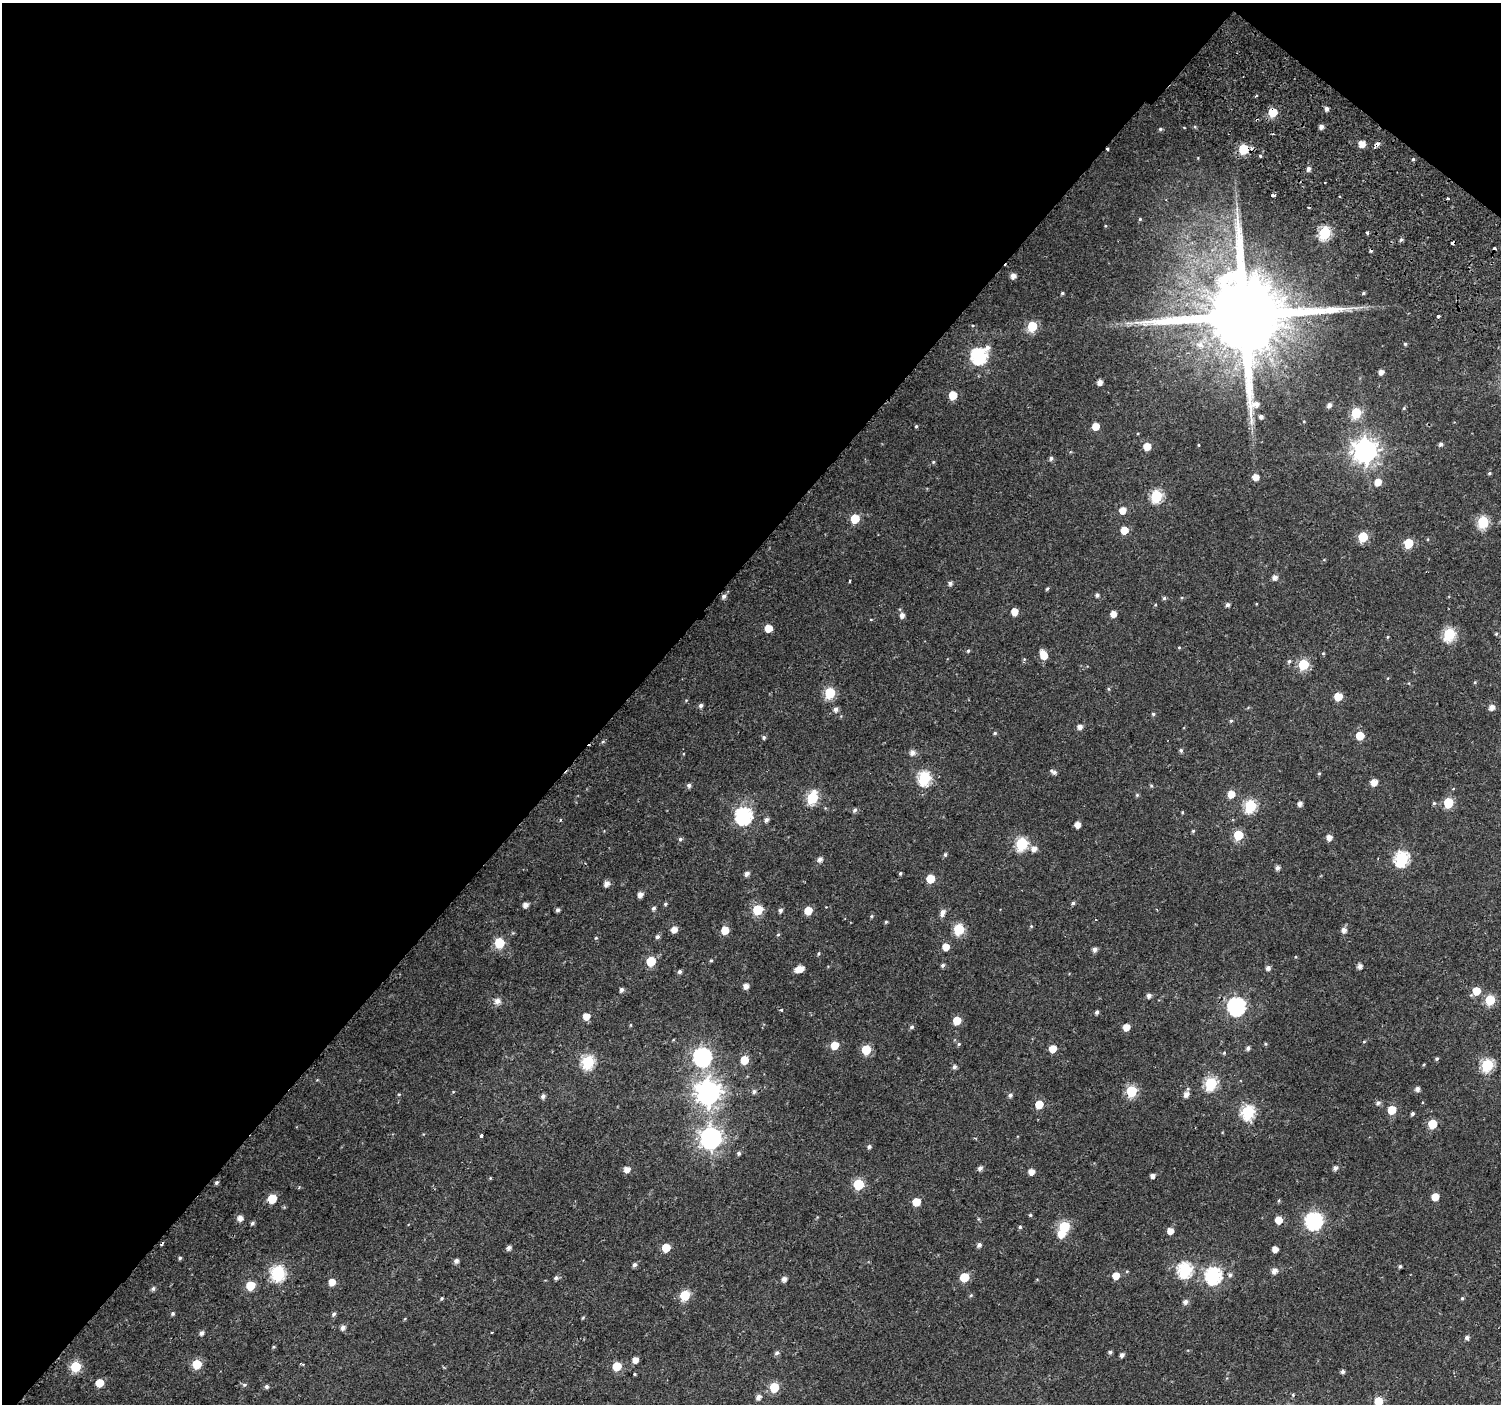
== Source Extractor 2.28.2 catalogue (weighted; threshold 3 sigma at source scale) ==
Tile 2 of 4 x 4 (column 2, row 1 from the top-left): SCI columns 1590-3088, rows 4543-5944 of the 6168 x 6217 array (HDU 1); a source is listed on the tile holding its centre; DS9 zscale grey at full resolution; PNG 1503 x 1406 px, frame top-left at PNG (2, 3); no overlay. Shown black and unused: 43% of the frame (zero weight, under 2 of 3 exposures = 6% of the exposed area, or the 3 px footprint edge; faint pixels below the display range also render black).
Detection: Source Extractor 2.28.2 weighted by HDU 2 'WHT'; one run over the whole footprint, this tile lists its part. Background 0.046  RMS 0.0039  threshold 0.0173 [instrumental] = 3 sigma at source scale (4.5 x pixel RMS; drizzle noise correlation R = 1.50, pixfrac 1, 0.0396/0.0396 arcsec/px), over >= 5 px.
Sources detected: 277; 1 inside a brighter object's white glare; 8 cosmic-ray / hot-pixel residue — not listed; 1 inside a brighter listed object's ellipse — not listed separately; the other 267 listed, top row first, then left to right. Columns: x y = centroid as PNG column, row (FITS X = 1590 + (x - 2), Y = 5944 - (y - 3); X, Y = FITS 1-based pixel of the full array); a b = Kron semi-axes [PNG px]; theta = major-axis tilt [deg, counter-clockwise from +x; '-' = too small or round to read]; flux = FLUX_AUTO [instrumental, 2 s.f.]
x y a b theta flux
1326 109 5 4 - 1.3
1273 112 6 5 - 14
1321 127 5 4 - 1.6
1160 129 5 4 - 0.61
1362 144 6 5 - 3.6
1376 145 8 4 46 1.7
1107 149 3 3 - 0.99
1243 149 6 6 - 19
1260 156 4 3 - 0.49
1413 159 4 4 - 0.46
1308 169 5 4 - 1.5
1273 195 4 3 - 0.84
1140 219 4 4 - 0.5
1324 233 7 6 - 34
1367 233 3 3 - 0.88
1401 240 5 4 - 0.79
1013 276 5 5 - 2.3
1062 293 5 4 - 0.52
1363 293 5 4 - 0.57
1244 315 26 21 49 7800
1439 316 3 3 - 4
1032 326 6 6 - 17
1405 344 4 4 - 0.54
1200 345 10 9 - 3
987 348 7 6 - 1.8
979 356 8 7 - 71
1381 372 5 4 - 2
1100 382 5 4 - 2.3
953 395 6 5 - 9.2
1329 405 5 5 - 1.5
1404 408 5 4 - 0.43
1356 413 6 6 - 19
1261 417 4 4 - 1.2
916 426 4 3 - 0.54
1096 426 5 5 - 5.6
1440 444 5 4 - 0.87
1199 445 4 3 - 0.27
1147 446 5 5 - 5.8
1365 451 9 8 - 350
1051 458 5 5 - 1
933 462 4 4 - 0.41
1489 473 5 4 - 0.48
1255 477 5 5 - 3.5
1378 482 6 6 - 4.1
1156 496 6 6 - 35
1122 510 6 6 - 3.8
855 519 6 5 - 12
1483 522 6 6 - 32
1124 530 6 5 - 5.7
1363 537 6 6 - 16
1408 543 6 5 - 13
1275 577 6 5 - 1.7
849 581 3 2 - 0.5
950 583 5 5 - 1.1
1047 589 5 4 - 0.51
1097 595 5 5 - 0.94
724 596 6 5 - 1.2
1164 598 5 5 - 0.68
1155 605 4 3 - 0.33
1228 605 5 5 - 0.99
1014 612 5 5 - 4.6
1113 614 5 5 - 3.2
902 615 5 5 - 1.8
768 628 5 5 - 6.6
1449 634 7 6 - 36
1496 634 4 4 - 0.46
1388 637 5 3 - 0.35
1179 647 5 3 - 0.35
968 651 5 4 - 0.54
1323 653 5 3 - 0.35
1043 655 8 5 -69 6.6
1289 661 5 5 - 0.61
1303 664 6 6 - 21
1475 682 5 4 - 0.36
830 693 6 6 - 25
1338 697 5 5 - 8.4
686 700 4 4 - 0.35
701 706 5 5 - 1.1
1491 707 5 5 - 2.3
835 709 6 5 - 1.5
1153 714 4 4 - 0.63
1231 721 5 4 - 0.52
1080 727 5 5 - 1.9
995 733 5 4 - 0.56
1360 736 5 5 - 8.9
764 737 5 5 - 0.72
603 742 6 4 2 0.48
1181 750 5 5 - 0.7
912 752 6 6 - 2.2
1053 772 9 5 -29 1.2
1319 773 5 4 - 0.43
924 778 7 6 - 45
1374 782 5 5 - 3.7
689 785 5 5 - 1.1
1151 786 5 4 - 0.48
1231 794 6 5 - 4.9
1137 795 5 5 - 0.58
812 798 7 6 - 32
1434 803 5 4 - 0.52
1448 803 6 5 - 18
1300 804 5 5 - 1.7
1250 806 6 6 - 37
855 810 6 4 59 0.96
1182 812 5 3 - 0.33
743 816 7 7 - 93
560 820 4 3 - 0.35
766 820 6 5 - 1.2
1077 825 5 4 - 3.1
1193 831 4 4 - 0.51
1238 835 6 5 - 15
1329 837 5 5 - 2.7
680 839 5 5 - 0.74
1022 844 7 6 - 38
1034 849 7 6 - 2.5
945 854 5 4 - 0.67
820 859 5 5 - 1.8
1401 859 7 6 - 61
1278 868 5 5 - 1.3
900 873 5 4 - 0.53
747 874 5 4 - 1.4
930 879 6 5 - 8.8
606 883 6 5 - 2.3
640 894 5 5 - 2.2
1073 903 4 4 - 0.66
665 904 5 4 - 0.6
525 905 5 4 - 2.2
653 908 5 4 - 1
557 910 4 4 - 0.93
757 910 6 6 - 19
780 910 5 5 - 1.1
808 911 5 5 - 7.3
943 913 9 5 66 2
871 916 5 4 - 0.47
886 922 5 4 - 0.47
1031 926 5 5 - 0.47
674 929 5 5 - 3.2
959 929 6 6 - 23
725 930 6 5 - 6.3
1344 930 6 6 - 2
778 935 5 3 - 0.41
657 937 5 5 - 0.95
596 938 5 4 - 0.39
499 943 6 6 - 20
946 947 5 5 - 4.8
1095 949 5 5 - 1.7
818 953 5 3 - 0.45
711 960 4 4 - 0.44
651 961 6 5 - 15
943 965 5 4 - 0.87
1360 966 5 4 - 1.8
801 968 5 5 - 3
1268 968 5 5 - 1.5
680 972 5 4 - 0.88
746 986 5 5 - 2.4
621 990 5 4 - 1.1
1476 991 6 6 - 6.4
1149 996 5 5 - 1.5
1490 1000 6 6 - 19
497 1001 10 8 -19 2
1236 1006 8 7 - 120
781 1009 3 3 - 0.85
1096 1012 4 4 - 0.91
586 1016 5 5 - 4.4
957 1021 5 5 - 7.7
630 1025 5 3 - 0.32
912 1027 5 5 - 0.86
1126 1027 5 5 - 4.2
1364 1042 5 3 - 0.34
959 1044 5 4 - 0.52
1265 1044 5 4 - 0.46
835 1045 5 5 - 7.5
1248 1048 5 5 - 1
1053 1049 5 5 - 6
866 1050 6 5 - 14
1224 1053 5 4 - 0.48
702 1057 8 7 - 130
1437 1059 4 4 - 0.68
744 1060 6 5 - 8.6
588 1062 6 6 - 42
1487 1065 6 6 - 39
954 1067 6 5 - 0.99
1211 1083 6 6 - 45
1417 1089 5 4 - 1.8
1131 1091 6 6 - 29
754 1092 6 5 - 0.91
708 1093 9 8 - 360
399 1094 5 4 - 0.38
1186 1094 7 6 - 2.1
1010 1095 6 5 - 1.1
543 1096 5 5 - 1.2
1378 1103 7 6 - 1
1039 1104 5 5 - 8.2
1392 1110 5 5 - 10
1248 1112 7 6 - 54
1412 1114 4 4 - 0.71
1432 1124 6 5 - 13
481 1135 3 3 - 5.7
711 1138 8 8 - 240
869 1147 5 5 - 0.83
739 1153 5 5 - 0.79
980 1168 5 4 - 1.5
1335 1168 5 4 - 1.4
627 1169 5 5 - 3.1
1031 1172 5 5 - 3.2
1152 1176 4 4 - 1.5
490 1178 5 3 - 0.32
216 1183 5 4 - 0.76
858 1184 6 6 - 22
1435 1197 5 5 - 5.3
272 1199 6 5 - 13
916 1202 5 5 - 7.1
1030 1215 4 4 - 0.49
240 1218 6 5 - 2.5
1278 1220 5 5 - 5.4
1314 1221 8 7 - 99
252 1223 5 4 - 0.76
1020 1227 5 4 - 0.58
1064 1227 6 6 - 31
1170 1231 5 5 - 3.7
979 1245 5 5 - 1.3
509 1248 5 4 - 1.4
666 1248 6 5 - 8.4
1275 1249 5 4 - 2.9
180 1258 5 4 - 0.6
456 1261 5 5 - 1.5
634 1265 5 5 - 1
1400 1266 4 3 - 0.62
1185 1270 7 7 - 62
1274 1271 6 5 - 2.4
278 1273 8 7 - 57
1230 1275 6 6 - 1
1116 1276 5 5 - 4.8
1213 1276 7 7 - 84
964 1277 5 5 - 13
556 1278 5 5 - 0.99
784 1279 5 5 - 1.8
332 1282 6 5 - 4.3
250 1286 6 5 - 12
153 1289 6 5 - 0.88
685 1295 6 5 - 20
971 1295 5 4 - 0.47
441 1298 4 4 - 0.5
1462 1298 4 4 - 0.55
1185 1302 6 5 - 1.7
173 1313 5 4 - 0.7
334 1314 6 5 - 0.8
583 1318 5 4 - 0.43
343 1327 5 5 - 1.8
202 1333 5 4 - 1.2
1467 1338 5 5 - 1.2
273 1347 5 4 - 0.44
1110 1352 5 4 - 0.83
777 1353 7 5 28 0.98
1122 1355 4 4 - 1.4
635 1360 5 5 - 2.7
197 1364 6 5 - 15
302 1364 6 2 -22 0.47
76 1366 6 6 - 24
617 1366 6 5 - 12
1343 1372 5 4 - 0.99
634 1374 3 3 - 0.45
100 1383 5 5 - 7.1
244 1385 6 5 - 0.68
266 1387 5 5 - 0.95
774 1387 6 5 - 15
758 1397 6 5 - 1.9
1378 1401 6 5 - 9.9
Overlapping masked pixels (flux is a lower limit): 5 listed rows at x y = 1273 112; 1376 145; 1107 149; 1243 149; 1244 315
Isophote crosses this tile's border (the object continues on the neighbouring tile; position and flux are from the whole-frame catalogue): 1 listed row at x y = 1378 1401